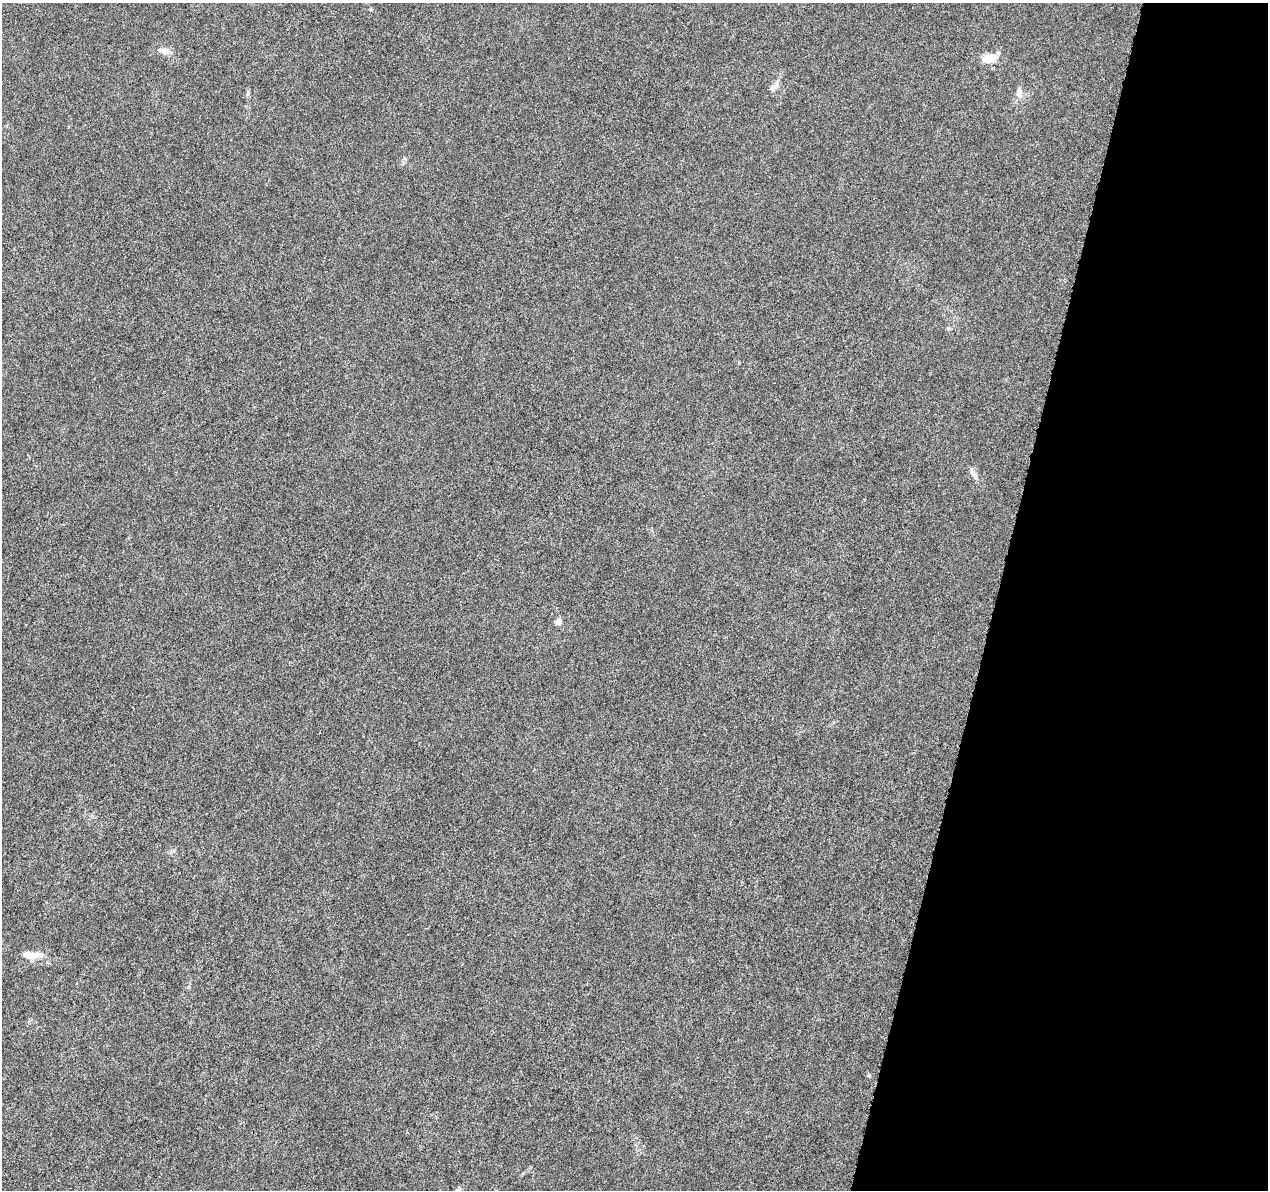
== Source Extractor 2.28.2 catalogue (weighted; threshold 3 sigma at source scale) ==
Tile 8 of 4 x 4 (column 4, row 2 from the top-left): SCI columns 3805-5070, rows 2609-3796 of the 5093 x 5273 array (HDU 1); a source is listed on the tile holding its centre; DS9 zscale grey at full resolution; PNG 1270 x 1192 px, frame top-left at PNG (2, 3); no overlay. Shown black and unused: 21% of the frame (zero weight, under 5 of 10 exposures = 1% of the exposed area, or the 3 px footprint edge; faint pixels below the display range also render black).
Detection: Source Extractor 2.28.2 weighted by HDU 2 'WHT'; one run over the whole footprint, this tile lists its part. Background 5.98e-04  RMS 8.6e-04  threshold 0.00351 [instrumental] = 3 sigma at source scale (4.09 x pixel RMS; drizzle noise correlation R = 1.36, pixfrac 0.8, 0.0396/0.0396 arcsec/px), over >= 5 px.
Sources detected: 11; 2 inside a brighter listed object's ellipse — not listed separately; the other 9 listed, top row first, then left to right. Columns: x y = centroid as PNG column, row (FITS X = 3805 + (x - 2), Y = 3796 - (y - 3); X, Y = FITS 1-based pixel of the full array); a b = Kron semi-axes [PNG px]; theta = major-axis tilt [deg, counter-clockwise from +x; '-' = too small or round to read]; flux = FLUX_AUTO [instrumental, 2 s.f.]
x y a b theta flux
164 51 13 8 -10 0.53
990 58 16 9 12 1.3
773 88 16 7 31 0.39
1019 92 14 8 84 0.52
248 93 7 5 87 0.16
974 475 14 6 -63 0.37
558 622 5 5 - 0.72
32 955 17 9 5 0.8
458 1190 8 4 36 0.18
Isophote crosses this tile's border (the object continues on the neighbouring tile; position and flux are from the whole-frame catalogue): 1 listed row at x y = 458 1190